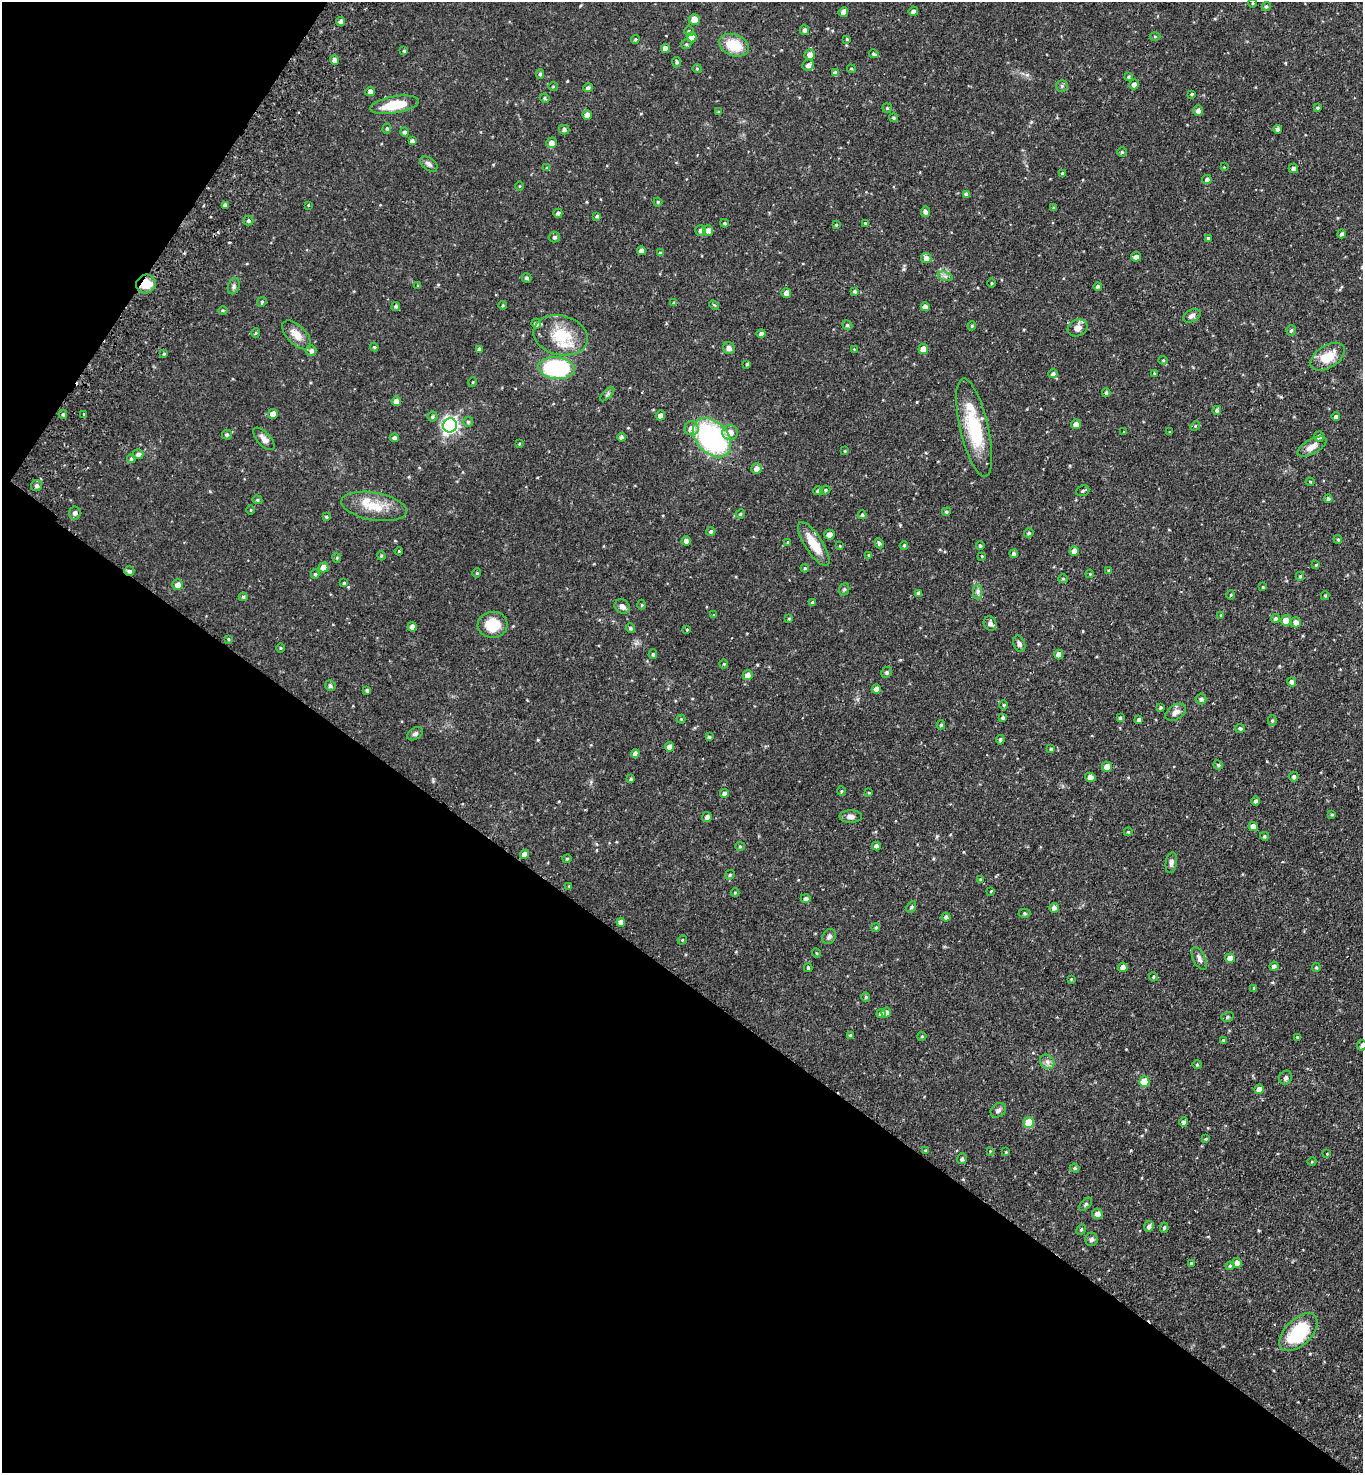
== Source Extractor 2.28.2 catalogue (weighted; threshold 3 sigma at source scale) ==
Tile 9 of 4 x 4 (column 1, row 3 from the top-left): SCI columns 202-1562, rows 1507-2977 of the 5986 x 5954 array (HDU 1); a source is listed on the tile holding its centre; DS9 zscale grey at full resolution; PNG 1365 x 1475 px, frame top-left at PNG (2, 2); each listed source drawn as its Kron ellipse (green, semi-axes under 4 px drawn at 4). Shown black and unused: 37% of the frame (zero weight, under 2 of 3 exposures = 3% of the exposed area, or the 3 px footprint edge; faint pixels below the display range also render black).
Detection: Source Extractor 2.28.2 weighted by HDU 2 'WHT'; one run over the whole footprint, this tile lists its part. Background 0.0878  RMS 0.0066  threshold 0.0297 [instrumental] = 3 sigma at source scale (4.5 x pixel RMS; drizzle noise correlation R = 1.50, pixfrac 1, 0.05/0.05 arcsec/px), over >= 5 px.
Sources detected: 323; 1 cosmic-ray / hot-pixel residue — neither listed nor drawn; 3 inside a brighter listed object's ellipse — not listed separately; the other 319 listed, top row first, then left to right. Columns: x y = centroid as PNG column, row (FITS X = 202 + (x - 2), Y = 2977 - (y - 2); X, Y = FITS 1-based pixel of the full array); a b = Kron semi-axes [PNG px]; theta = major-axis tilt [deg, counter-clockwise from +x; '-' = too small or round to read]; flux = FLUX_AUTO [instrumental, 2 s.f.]
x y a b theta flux
1253 3 4 3 - 0.55
1266 6 4 4 - 1.2
913 11 5 4 - 2
843 12 5 4 - 3.4
694 19 5 5 - 6
341 21 4 4 - 2.6
805 30 5 4 - 1.9
689 31 5 4 - 0.98
1155 36 5 3 - 0.61
691 37 5 5 - 5.7
635 39 4 3 - 0.76
847 39 3 3 - 0.7
686 44 5 4 - 0.92
734 45 15 10 -21 17
665 48 4 4 - 3.3
404 51 4 4 - 0.7
874 54 5 4 - 0.9
810 55 5 5 - 3.7
335 60 4 4 - 2.9
677 62 5 4 - 1.2
808 65 6 5 - 2.4
697 69 4 4 - 0.75
851 69 4 3 - 0.66
835 73 4 4 - 2.7
540 74 5 4 - 1.1
1128 77 4 4 - 0.84
1134 84 5 4 - 2.7
553 86 5 3 - 0.58
1062 86 6 5 - 1.2
588 88 5 4 - 1.7
370 91 5 4 - 2.4
1192 94 3 3 - 0.63
545 98 5 4 - 0.95
394 105 25 8 10 18
887 108 4 4 - 0.75
1317 108 4 3 - 0.88
1198 111 5 5 - 2.6
718 112 4 3 - 0.64
587 115 4 4 - 3.5
894 118 4 4 - 1.1
387 129 5 4 - 0.81
1277 129 4 4 - 1.8
564 130 5 4 - 1.8
404 132 5 4 - 1.3
412 141 4 4 - 1.9
551 143 5 5 - 3.5
1122 152 4 4 - 0.8
429 164 10 6 -37 2.2
1224 167 4 4 - 0.5
547 168 4 4 - 0.81
1293 168 5 4 - 1.7
1062 173 4 3 - 0.89
1207 179 5 4 - 2
519 186 5 3 - 0.52
966 194 4 4 - 1.7
658 202 4 4 - 0.81
225 205 3 3 - 1.5
308 205 4 4 - 0.6
1054 208 4 3 - 1
925 212 5 4 - 2.1
558 213 4 4 - 1.5
597 216 4 4 - 0.95
249 221 5 5 - 1.2
724 223 4 3 - 0.8
865 223 4 4 - 0.61
836 225 4 3 - 0.69
700 230 5 5 - 1.6
708 230 5 5 - 3.3
1341 234 4 4 - 1.4
555 237 5 5 - 1.3
1208 238 3 3 - 0.78
641 251 4 4 - 3.9
660 253 4 4 - 1.2
1136 257 5 4 - 2.7
926 258 5 5 - 2.8
945 276 7 4 -17 1.6
526 278 5 5 - 1.2
992 283 4 3 - 0.63
146 284 10 9 - 9.7
234 286 8 6 72 1.7
418 286 4 3 - 0.64
1098 286 4 4 - 1.3
855 291 3 3 - 1.1
786 293 5 4 - 3
262 302 5 4 - 0.88
674 303 4 3 - 1.1
503 305 4 3 - 0.62
714 305 6 3 -43 0.71
396 306 4 4 - 1.1
925 307 4 4 - 3.3
223 310 5 3 - 0.64
1192 316 9 6 28 2.2
536 324 5 4 - 1.9
847 325 5 4 - 1.1
972 326 4 3 - 0.8
1077 328 10 8 23 4.1
1291 330 5 5 - 1.2
256 333 5 4 - 0.72
761 334 4 4 - 1.9
296 335 18 9 -45 7.1
561 335 27 19 -13 22
374 347 4 3 - 0.67
729 348 6 5 - 2.1
479 349 4 4 - 1.5
854 349 4 3 - 0.44
923 349 5 5 - 5.3
311 351 5 5 - 2
164 354 4 3 - 0.69
1328 357 19 11 33 14
1163 360 4 4 - 0.66
747 364 4 3 - 0.86
557 368 18 11 -6 70
1154 373 4 3 - 0.65
1053 374 5 4 - 1.4
473 382 5 3 - 0.53
1106 393 4 4 - 1.2
607 394 9 3 45 1.1
396 401 5 4 - 3.6
1217 410 4 4 - 1.3
63 414 4 4 - 1
273 414 5 5 - 5
84 415 3 3 - 2.1
660 415 5 4 - 3.1
432 417 5 5 - 1.1
1336 417 4 4 - 1.5
468 422 5 5 - 0.95
1076 424 5 5 - 3.7
450 425 7 6 - 200
1195 426 5 4 - 0.69
974 427 50 14 -77 37
692 428 7 7 - 5.1
730 432 8 7 - 5.1
1124 432 3 3 - 0.54
1170 432 4 2 - 0.45
227 435 5 5 - 1.3
621 437 4 4 - 1.7
1319 437 5 5 - 2.3
394 438 4 4 - 1.8
712 438 22 15 -47 99
264 439 14 6 -47 3.6
519 444 4 3 - 0.58
1312 447 16 7 29 5.8
845 451 4 3 - 0.48
138 454 5 5 - 2.4
131 459 4 4 - 1.1
756 468 5 5 - 2.9
1310 482 4 4 - 0.7
37 486 5 5 - 2
825 490 5 4 - 0.94
818 491 5 4 - 1.5
1083 491 7 5 22 0.96
1328 499 4 4 - 1.7
257 500 5 4 - 0.84
374 506 33 14 -10 15
251 510 5 3 - 0.53
946 512 4 4 - 1.2
75 513 6 6 - 2.3
740 514 4 4 - 0.86
862 515 4 4 - 1
326 517 4 3 - 0.74
711 531 4 4 - 1.3
1029 533 5 4 - 1.1
829 535 5 5 - 3.6
1338 539 4 3 - 0.85
686 541 4 4 - 2.2
788 542 4 3 - 0.82
879 543 5 4 - 1.3
814 544 26 9 -57 13
904 545 4 4 - 0.72
840 546 4 4 - 0.59
980 546 4 3 - 0.83
399 551 4 3 - 0.57
1074 551 4 4 - 3
1014 554 4 4 - 1.8
869 555 3 3 - 0.5
381 556 4 3 - 0.71
982 556 4 3 - 0.52
337 558 5 3 - 0.57
1316 565 4 3 - 0.61
323 567 5 5 - 5.3
805 568 4 4 - 0.76
129 571 5 4 - 1.8
1109 571 4 4 - 1.3
477 573 4 4 - 0.69
315 574 4 4 - 0.92
1090 574 4 3 - 0.55
1300 576 4 3 - 0.92
1063 579 5 4 - 0.78
344 583 4 4 - 0.82
178 585 5 5 - 4.2
1263 587 3 3 - 0.54
844 589 6 5 - 1.1
978 592 7 4 90 1.7
919 593 4 4 - 2.3
1231 595 4 4 - 0.74
1325 596 4 4 - 0.86
243 597 4 4 - 0.97
812 602 4 3 - 1
642 605 5 3 - 0.61
622 606 8 6 -41 2.7
714 615 4 4 - 0.58
1221 615 4 3 - 0.68
789 619 4 3 - 0.66
1275 619 4 4 - 1.4
1286 620 5 5 - 6.1
1296 622 5 5 - 3.3
990 624 7 6 - 2.7
493 625 15 13 6 15
412 627 5 4 - 2.8
630 628 4 4 - 1.2
687 630 3 3 - 1.2
228 639 4 3 - 0.65
1019 644 8 5 -68 1.9
281 648 4 3 - 0.59
653 654 4 4 - 0.82
1059 655 5 4 - 3.1
724 664 4 4 - 0.66
887 672 5 5 - 1.3
748 675 5 5 - 3.8
1292 682 5 4 - 2.1
330 686 5 5 - 1.5
876 689 4 4 - 3.2
367 690 4 3 - 1.1
1201 699 5 5 - 1.9
1004 705 5 3 - 0.6
1161 707 3 3 - 0.94
1176 712 11 7 33 3.7
1003 718 4 4 - 1.1
1120 718 3 3 - 0.99
681 719 4 4 - 0.58
1139 720 4 4 - 1.5
1272 721 5 4 - 0.95
941 725 4 4 - 0.96
1240 728 5 4 - 1.3
415 734 8 5 31 1.6
709 737 4 3 - 0.99
1000 740 5 4 - 1.3
670 747 5 4 - 3.6
1051 749 4 4 - 0.85
635 753 4 4 - 2.8
1218 765 5 4 - 0.9
1107 767 5 5 - 4.4
1090 777 5 4 - 3.7
1294 777 5 4 - 1.6
631 779 4 3 - 0.97
841 791 5 3 - 0.69
725 793 4 4 - 2.4
869 793 4 3 - 0.53
1255 801 5 4 - 1.4
1332 814 4 3 - 0.71
851 816 11 6 -1 2.7
707 817 5 5 - 2.1
1253 827 4 4 - 6
1128 832 4 3 - 0.58
1264 836 4 4 - 1
740 846 4 4 - 0.79
876 846 4 4 - 2.3
525 854 4 4 - 3.8
567 859 4 4 - 0.76
1171 863 10 5 82 2.2
730 875 5 4 - 0.68
980 879 4 3 - 0.53
569 886 4 4 - 0.51
991 891 4 2 - 0.43
735 892 4 3 - 0.51
806 898 5 4 - 1.9
911 907 6 4 60 0.88
1054 908 5 5 - 2
1024 913 6 4 -1 0.94
946 917 4 4 - 2.2
621 922 4 4 - 3.8
876 928 4 4 - 0.93
829 937 8 6 55 1.9
682 940 5 4 - 0.6
816 953 5 3 - 0.63
1199 958 12 6 -64 2.4
1230 958 5 4 - 5.2
1274 966 4 4 - 2
1123 967 4 4 - 3.7
808 968 4 3 - 0.81
1316 968 4 3 - 0.89
1153 977 4 4 - 0.8
1071 979 3 2 - 0.48
1254 988 4 4 - 0.69
866 997 4 4 - 0.82
886 1012 5 4 - 3.2
881 1013 4 4 - 2.5
1227 1017 6 5 - 1.1
851 1035 4 4 - 1.1
922 1036 4 4 - 0.8
1297 1037 3 2 - 0.46
1223 1040 4 3 - 0.74
1362 1045 5 4 - 1.5
1047 1062 8 6 -46 2.3
1197 1065 4 4 - 0.71
1286 1078 7 6 - 1.8
1144 1082 5 5 - 14
1259 1089 5 4 - 4
998 1110 8 6 40 2.1
1184 1122 4 4 - 1.8
1029 1123 5 5 - 18
1206 1139 4 3 - 0.71
925 1150 3 3 - 0.61
990 1151 4 4 - 0.5
1006 1152 4 3 - 0.68
1327 1154 4 3 - 0.48
962 1159 5 5 - 1.5
1312 1161 4 3 - 0.49
1075 1168 5 4 - 0.88
1085 1204 8 4 49 1.2
1097 1214 5 5 - 3
1149 1226 5 4 - 2.3
1164 1227 5 4 - 1.1
1081 1229 6 4 61 0.99
1092 1239 7 6 - 1.9
1191 1263 3 3 - 0.61
1237 1263 5 5 - 3.5
1230 1266 4 3 - 0.72
1298 1332 23 13 45 38
Overlapping masked pixels (flux is a lower limit): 2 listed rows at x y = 146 284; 129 571
Isophote crosses this tile's border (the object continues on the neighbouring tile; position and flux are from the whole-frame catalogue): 1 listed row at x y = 1362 1045